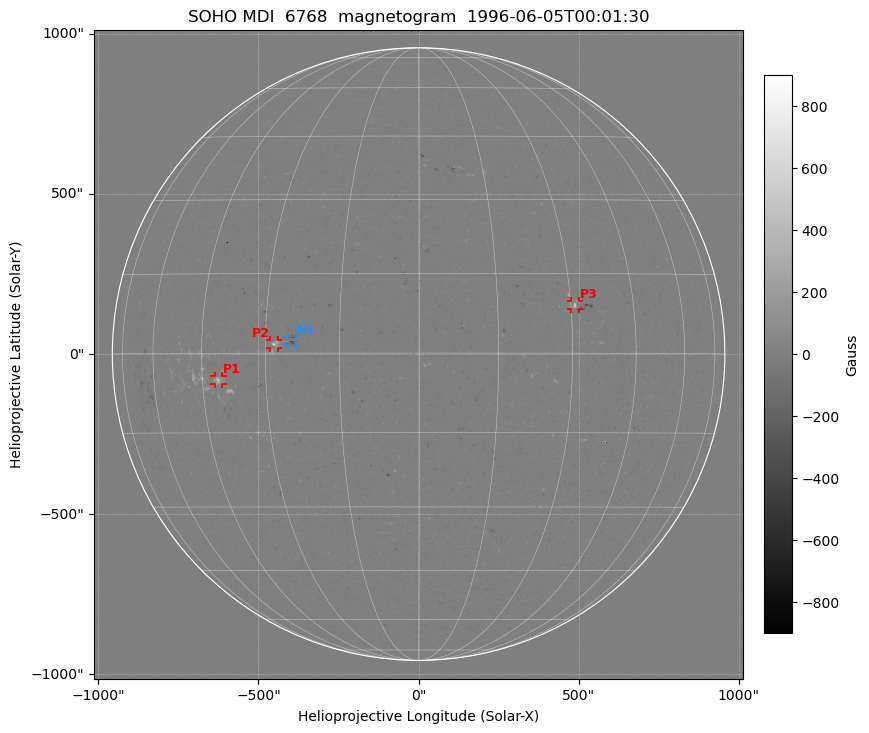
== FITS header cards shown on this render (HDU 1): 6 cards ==
TELESCOP= 'SOHO'
WAVELNTH=                 6768
DATE-OBS= '1996-06-05T00:01:30'
CTYPE1  = 'HPLN-TAN'
CTYPE2  = 'HPLT-TAN'
BUNIT   = 'Gauss'

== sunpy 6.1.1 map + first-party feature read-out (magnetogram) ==
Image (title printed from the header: SOHO MDI  6768  magnetogram  1996-06-05T00:01:30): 1024 x 1024 px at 1.98 arcsec/px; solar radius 956 arcsec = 483 px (full disc in frame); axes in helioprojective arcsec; data unit Gauss (BUNIT, on the colour bar)
Missing data: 34% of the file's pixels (6.2% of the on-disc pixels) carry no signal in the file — blank (NaN) pixels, everything outside the solar disc (off-limb pixels are blank in the file), plus 55 dropout rows across the disc (whole rows blank, in 12 bands: Ty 40..55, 105..115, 170..180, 240..250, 305..315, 370..385 and 6 more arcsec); drawn neutral grey and excluded from every search
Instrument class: MAGNETOGRAM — CONTENT/DPC_OBSR says magnetogram
Display: grey scale clipped to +-900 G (the 99.5th-percentile rule alone would give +-100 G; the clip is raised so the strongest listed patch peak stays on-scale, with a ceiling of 1500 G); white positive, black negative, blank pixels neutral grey
Flux patches: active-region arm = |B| over 17 px >= 100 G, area >= 73 px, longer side >= 12 px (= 24 arcsec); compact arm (3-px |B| >= 300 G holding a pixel >= 400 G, >= 4 px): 4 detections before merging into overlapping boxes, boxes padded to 12 px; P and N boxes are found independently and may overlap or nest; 3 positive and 1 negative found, all listed = drawn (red P1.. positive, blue N1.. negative; 4 of them under ~27 arcsec drawn as corner ticks so the feature stays visible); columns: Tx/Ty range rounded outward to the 5 arcsec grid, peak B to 10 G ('>+900(sat)' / '<-900(sat)' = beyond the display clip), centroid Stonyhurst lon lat
Positive patches:
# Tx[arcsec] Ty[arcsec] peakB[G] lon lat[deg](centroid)
P1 -640..-610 -95..-70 +570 -41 -5
P2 -465..-440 20..45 +810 -28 +2
P3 475..500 140..165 +560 +31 +9
Negative patches:
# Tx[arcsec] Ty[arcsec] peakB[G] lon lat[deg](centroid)
N1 -410..-380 30..55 -710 -24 +2
Bipolar pairs (each listed P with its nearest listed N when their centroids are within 0.25 R_sun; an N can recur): P2-N1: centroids ~50 arcsec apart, P2 is east of N1